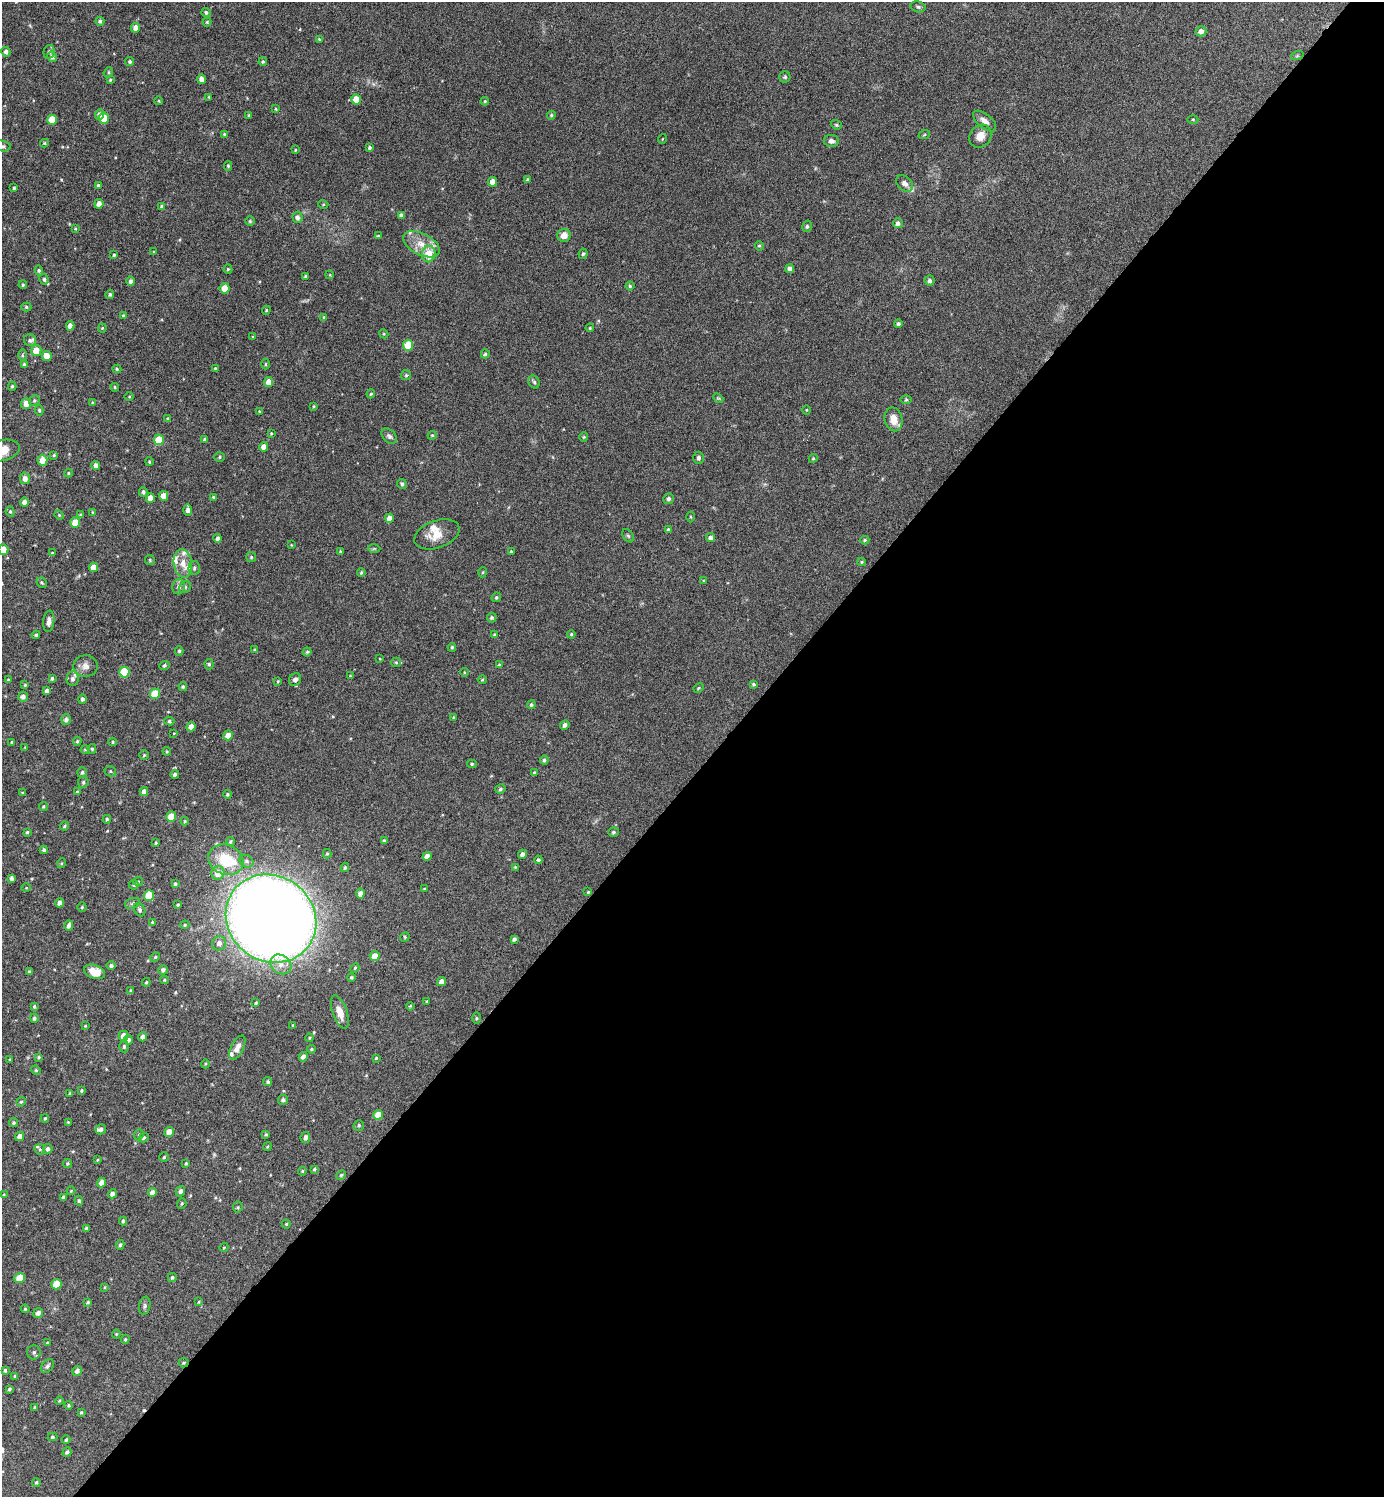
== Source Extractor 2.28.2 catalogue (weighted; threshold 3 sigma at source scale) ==
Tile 12 of 4 x 4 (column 4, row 3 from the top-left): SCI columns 4305-5686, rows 1499-2993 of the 5985 x 5984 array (HDU 1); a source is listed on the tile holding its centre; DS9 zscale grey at full resolution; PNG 1386 x 1499 px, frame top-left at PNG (2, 2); each listed source drawn as its Kron ellipse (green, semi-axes under 4 px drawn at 4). Shown black and unused: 48% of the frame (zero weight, under 4 of 8 exposures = <1% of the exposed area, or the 3 px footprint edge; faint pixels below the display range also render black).
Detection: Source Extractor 2.28.2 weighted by HDU 2 'WHT'; one run over the whole footprint, this tile lists its part. Background 0.121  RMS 0.0053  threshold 0.0215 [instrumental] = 3 sigma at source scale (4.09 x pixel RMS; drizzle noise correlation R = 1.36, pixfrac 0.8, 0.05/0.05 arcsec/px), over >= 5 px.
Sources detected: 389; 1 cosmic-ray / hot-pixel residue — neither listed nor drawn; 13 inside a brighter listed object's ellipse — not listed separately; the other 375 listed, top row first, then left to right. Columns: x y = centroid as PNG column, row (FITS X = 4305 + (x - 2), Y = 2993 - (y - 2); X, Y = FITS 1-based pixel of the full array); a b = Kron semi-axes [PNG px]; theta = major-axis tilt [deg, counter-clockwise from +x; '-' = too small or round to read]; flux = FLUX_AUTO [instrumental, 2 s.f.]
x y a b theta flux
918 7 7 5 -16 0.95
206 12 4 4 - 0.99
100 21 4 4 - 0.85
207 22 4 4 - 0.53
136 28 5 4 - 3
1201 31 5 5 - 2.2
319 39 4 3 - 0.43
6 52 5 4 - 1.5
49 52 7 5 77 1
1297 56 6 4 19 0.58
52 57 5 4 - 1.9
130 62 4 4 - 0.71
263 62 4 3 - 0.68
108 72 5 4 - 0.67
785 77 5 5 - 0.79
202 79 5 4 - 3.3
110 80 4 3 - 0.56
209 97 3 2 - 0.42
356 99 5 4 - 7.2
159 101 4 3 - 0.45
485 101 4 4 - 0.51
276 109 4 3 - 0.51
100 114 5 4 - 2.1
249 115 3 2 - 0.5
551 115 4 3 - 0.63
104 118 5 5 - 10
1193 119 5 3 - 0.49
52 120 5 5 - 9.6
985 121 14 7 -39 3.1
836 125 6 4 -21 0.59
224 134 4 4 - 0.52
924 135 6 4 19 0.57
980 136 12 10 53 4.9
662 139 5 3 - 0.38
831 141 7 6 - 1.7
45 143 4 4 - 0.56
2 146 9 5 -9 1.1
369 148 4 3 - 0.94
295 150 4 3 - 0.44
228 166 5 4 - 0.59
527 179 4 3 - 0.49
492 182 5 4 - 4.2
904 183 10 7 -40 1.9
98 185 3 3 - 0.71
14 188 3 3 - 0.62
99 204 5 4 - 3
323 204 5 3 - 0.42
162 207 4 3 - 1
401 215 4 3 - 1.1
297 217 5 5 - 1.6
250 221 5 5 - 0.72
898 223 5 5 - 1.5
807 226 6 4 75 0.76
75 229 3 3 - 0.48
564 235 7 6 - 3.6
378 236 4 4 - 0.56
421 244 20 10 -27 7.2
759 246 5 4 - 0.58
154 252 4 3 - 0.48
429 254 8 7 - 8.5
583 254 5 4 - 0.69
114 255 3 3 - 0.57
228 269 4 4 - 0.56
790 269 4 4 - 1.9
39 271 5 4 - 0.76
330 275 4 3 - 0.43
306 276 4 3 - 0.9
44 279 5 4 - 0.9
131 281 4 4 - 1.7
929 281 5 5 - 1.1
23 285 4 3 - 0.65
630 286 4 4 - 0.68
225 288 5 5 - 7.3
110 294 4 4 - 0.66
26 307 5 4 - 0.68
266 310 4 4 - 0.52
123 316 4 3 - 0.72
324 317 4 3 - 0.42
898 324 4 4 - 1
70 326 4 4 - 2.9
102 328 4 4 - 0.48
590 328 4 3 - 0.5
384 334 4 3 - 0.46
253 337 4 2 - 0.33
30 340 6 5 - 1.2
408 345 5 5 - 12
36 350 5 5 - 6.8
485 354 4 4 - 0.78
22 355 6 4 90 0.61
47 356 5 4 - 5.2
24 364 4 4 - 0.61
265 364 5 3 - 0.48
215 368 4 3 - 0.5
117 369 4 4 - 0.62
406 375 5 5 - 0.71
268 382 5 4 - 3.7
534 382 7 5 -60 0.89
12 386 5 4 - 0.72
115 387 4 3 - 0.54
371 394 4 3 - 0.65
129 397 4 3 - 0.41
718 398 5 4 - 0.59
34 400 6 5 - 0.75
906 400 6 4 1 0.65
93 403 4 4 - 0.55
26 404 5 5 - 3.6
314 406 4 3 - 0.43
39 410 5 4 - 0.75
807 410 4 3 - 0.4
259 411 3 3 - 0.37
168 419 4 4 - 0.63
894 419 12 9 -77 5.6
271 433 4 3 - 0.48
432 435 4 4 - 0.54
389 436 9 6 -45 1.3
584 437 4 4 - 0.56
159 440 5 5 - 12
205 440 4 3 - 1.3
264 447 4 4 - 3.1
2 451 18 10 14 9.2
54 455 4 4 - 0.6
220 457 5 5 - 0.68
698 458 6 5 - 1.2
813 458 4 4 - 0.56
42 460 5 5 - 5.2
149 462 4 3 - 0.59
96 465 4 4 - 2.1
68 473 4 4 - 0.58
25 478 6 5 - 2.6
402 484 5 4 - 1
143 492 5 4 - 1.1
164 496 5 4 - 4.6
213 497 3 3 - 0.48
150 498 5 4 - 3.7
669 499 5 5 - 1.2
25 502 4 4 - 2.4
188 510 5 4 - 2
10 512 5 4 - 0.68
93 512 4 3 - 0.45
59 515 5 4 - 0.55
81 515 4 4 - 0.79
690 517 5 3 - 0.49
389 518 4 4 - 3.2
75 523 5 5 - 8.1
668 529 4 4 - 0.54
437 534 23 13 20 7.7
628 536 7 5 -52 0.77
218 538 4 4 - 1.4
711 538 4 4 - 1.9
865 540 4 4 - 0.6
291 545 4 3 - 0.35
374 549 6 4 1 0.58
3 550 5 5 - 5.8
340 551 4 3 - 0.4
511 551 3 3 - 0.52
52 553 3 3 - 0.45
251 557 5 5 - 0.64
150 560 5 5 - 0.7
862 562 4 4 - 0.55
183 563 14 9 -83 4.9
93 567 5 4 - 3.9
194 568 7 5 86 1.2
483 572 5 3 - 0.46
361 573 4 3 - 0.56
704 581 4 4 - 0.54
42 583 5 4 - 0.74
179 587 7 6 - 1.7
185 587 6 5 - 0.89
496 597 5 4 - 0.73
492 618 5 5 - 0.9
49 621 11 5 84 2
494 634 4 3 - 0.47
571 634 4 3 - 0.54
36 635 4 4 - 0.76
452 647 4 3 - 0.71
254 650 4 3 - 0.46
179 651 5 4 - 0.63
307 652 4 4 - 0.62
380 659 3 2 - 0.31
396 662 5 4 - 0.6
209 664 5 4 - 0.73
164 665 5 4 - 0.72
499 665 4 3 - 0.57
86 666 12 11 - 3
124 672 5 5 - 20
464 672 4 3 - 0.43
350 676 4 3 - 0.4
52 678 4 3 - 0.7
73 679 7 6 - 1.4
295 679 7 5 50 1.6
8 680 3 3 - 0.56
482 680 4 4 - 0.51
278 681 4 3 - 0.49
753 684 4 3 - 0.71
25 685 4 3 - 0.51
183 687 4 4 - 0.74
699 688 5 3 - 0.53
47 691 4 3 - 1.3
155 694 5 5 - 12
23 697 5 4 - 1.9
83 699 4 4 - 1.3
531 705 4 4 - 0.73
453 718 3 3 - 0.57
66 719 5 5 - 1.3
169 721 5 4 - 0.75
565 725 5 4 - 1.5
191 727 4 4 - 4
174 733 3 2 - 0.29
228 735 5 4 - 3.6
77 741 5 3 - 0.6
11 742 3 2 - 0.41
113 742 4 4 - 0.56
25 747 3 3 - 0.33
92 749 5 4 - 0.63
85 750 4 4 - 0.5
167 751 4 4 - 0.53
144 755 4 4 - 0.58
544 760 4 4 - 0.79
472 764 5 4 - 0.68
110 771 6 5 - 0.75
82 772 5 4 - 0.93
534 772 3 3 - 0.53
175 775 4 4 - 1.1
83 782 5 5 - 0.9
500 789 5 4 - 0.85
77 792 3 3 - 0.57
144 792 4 4 - 2.6
23 793 3 3 - 0.55
227 794 4 4 - 0.74
43 806 4 4 - 0.51
171 817 5 5 - 7.3
107 819 4 4 - 0.8
185 821 4 4 - 0.55
64 826 5 3 - 0.64
27 832 3 3 - 0.59
613 832 5 4 - 0.87
384 840 4 3 - 0.55
230 842 4 4 - 0.64
156 843 3 3 - 0.62
44 850 4 4 - 0.9
327 854 5 4 - 0.6
522 854 5 4 - 1.7
427 856 5 4 - 3.1
226 860 18 14 -24 17
538 860 4 4 - 0.94
246 861 7 6 - 1.2
62 863 5 3 - 0.44
345 867 5 3 - 0.68
515 867 4 4 - 0.43
218 873 7 6 - 5
11 878 4 3 - 1.4
138 881 5 4 - 0.58
175 884 4 3 - 0.68
134 885 5 4 - 0.71
26 888 4 3 - 0.36
424 889 4 3 - 0.41
588 892 3 2 - 0.39
360 894 5 4 - 2.3
149 895 5 5 - 15
60 903 4 4 - 1.7
132 903 8 5 21 0.92
178 905 3 3 - 0.54
82 907 4 4 - 0.57
140 910 7 5 -60 1.1
271 919 47 42 -37 1100
152 922 3 3 - 0.42
69 925 5 4 - 1.6
185 925 4 4 - 0.56
405 937 5 4 - 0.61
514 939 4 3 - 1.2
219 943 7 7 - 2.1
375 956 5 5 - 4.6
155 957 5 4 - 0.59
281 964 11 9 -37 3.9
111 966 4 4 - 1.1
355 968 5 4 - 0.57
163 970 4 4 - 1.2
29 972 3 3 - 0.65
95 972 11 7 -21 6.9
351 977 4 4 - 0.71
164 980 4 4 - 0.54
146 982 4 3 - 0.68
442 982 5 4 - 2.8
131 991 4 3 - 0.73
427 1001 3 3 - 0.43
256 1003 3 2 - 0.51
410 1006 4 3 - 0.52
34 1007 4 3 - 0.75
340 1012 17 7 -70 5.4
34 1018 4 4 - 0.92
476 1018 5 3 - 0.54
293 1025 4 3 - 0.44
85 1026 4 3 - 0.48
123 1036 5 4 - 3.9
143 1037 4 4 - 1.9
309 1038 4 4 - 0.5
128 1040 5 4 - 1.2
124 1047 6 4 90 0.87
237 1048 13 6 63 3.2
311 1049 4 3 - 0.57
39 1057 4 3 - 0.59
303 1057 5 4 - 1.9
376 1058 4 3 - 0.42
10 1060 4 3 - 0.42
205 1064 4 3 - 0.49
36 1070 5 4 - 0.63
268 1082 5 4 - 0.82
82 1090 4 4 - 0.69
70 1093 3 3 - 0.52
283 1100 5 4 - 1.2
21 1102 5 4 - 0.63
378 1115 5 4 - 6.2
45 1118 4 3 - 0.62
68 1122 3 3 - 0.39
13 1123 4 4 - 0.83
359 1125 5 5 - 0.83
101 1129 5 5 - 1.1
169 1132 5 4 - 4.4
266 1134 4 3 - 0.59
139 1135 5 4 - 0.71
20 1136 5 4 - 2.4
305 1137 5 4 - 1.8
144 1138 5 4 - 0.64
267 1147 4 3 - 0.49
40 1149 6 5 - 0.8
48 1149 5 4 - 1.4
164 1157 5 4 - 0.58
97 1160 4 3 - 0.52
68 1163 4 4 - 0.64
186 1163 4 3 - 0.48
314 1169 4 4 - 0.7
302 1171 4 3 - 0.55
341 1175 5 4 - 0.58
101 1183 5 4 - 3
71 1191 4 4 - 0.45
180 1191 5 4 - 1.5
152 1192 4 4 - 2.3
112 1194 4 4 - 1.7
3 1195 4 3 - 0.46
63 1197 4 3 - 1
79 1201 5 4 - 0.64
182 1204 5 4 - 0.65
238 1207 5 5 - 0.68
123 1221 4 3 - 0.77
286 1224 4 4 - 0.58
86 1228 4 3 - 0.7
120 1245 5 4 - 0.8
224 1247 4 3 - 0.35
172 1277 4 4 - 0.73
20 1278 5 5 - 7.1
56 1284 5 5 - 8.3
105 1287 4 2 - 0.32
88 1302 4 3 - 0.61
199 1302 4 3 - 0.42
145 1306 9 5 80 1.1
25 1309 4 4 - 0.5
38 1313 5 4 - 1.6
116 1334 4 4 - 0.49
125 1339 5 3 - 0.6
47 1343 4 3 - 0.56
34 1352 7 7 - 1.2
184 1363 5 4 - 0.71
47 1366 8 5 50 1.1
5 1370 3 3 - 0.73
77 1371 5 5 - 1.5
15 1376 4 4 - 0.57
9 1389 3 3 - 0.77
59 1401 4 3 - 0.51
68 1405 4 3 - 0.56
35 1407 4 4 - 0.57
81 1412 4 3 - 0.53
52 1437 5 4 - 0.71
66 1440 4 3 - 0.67
67 1452 5 4 - 0.98
36 1482 4 3 - 0.6
Overlapping masked pixels (flux is a lower limit): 1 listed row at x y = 184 1363
Isophote crosses this tile's border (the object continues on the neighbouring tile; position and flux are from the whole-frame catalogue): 3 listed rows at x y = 2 146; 2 451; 3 550